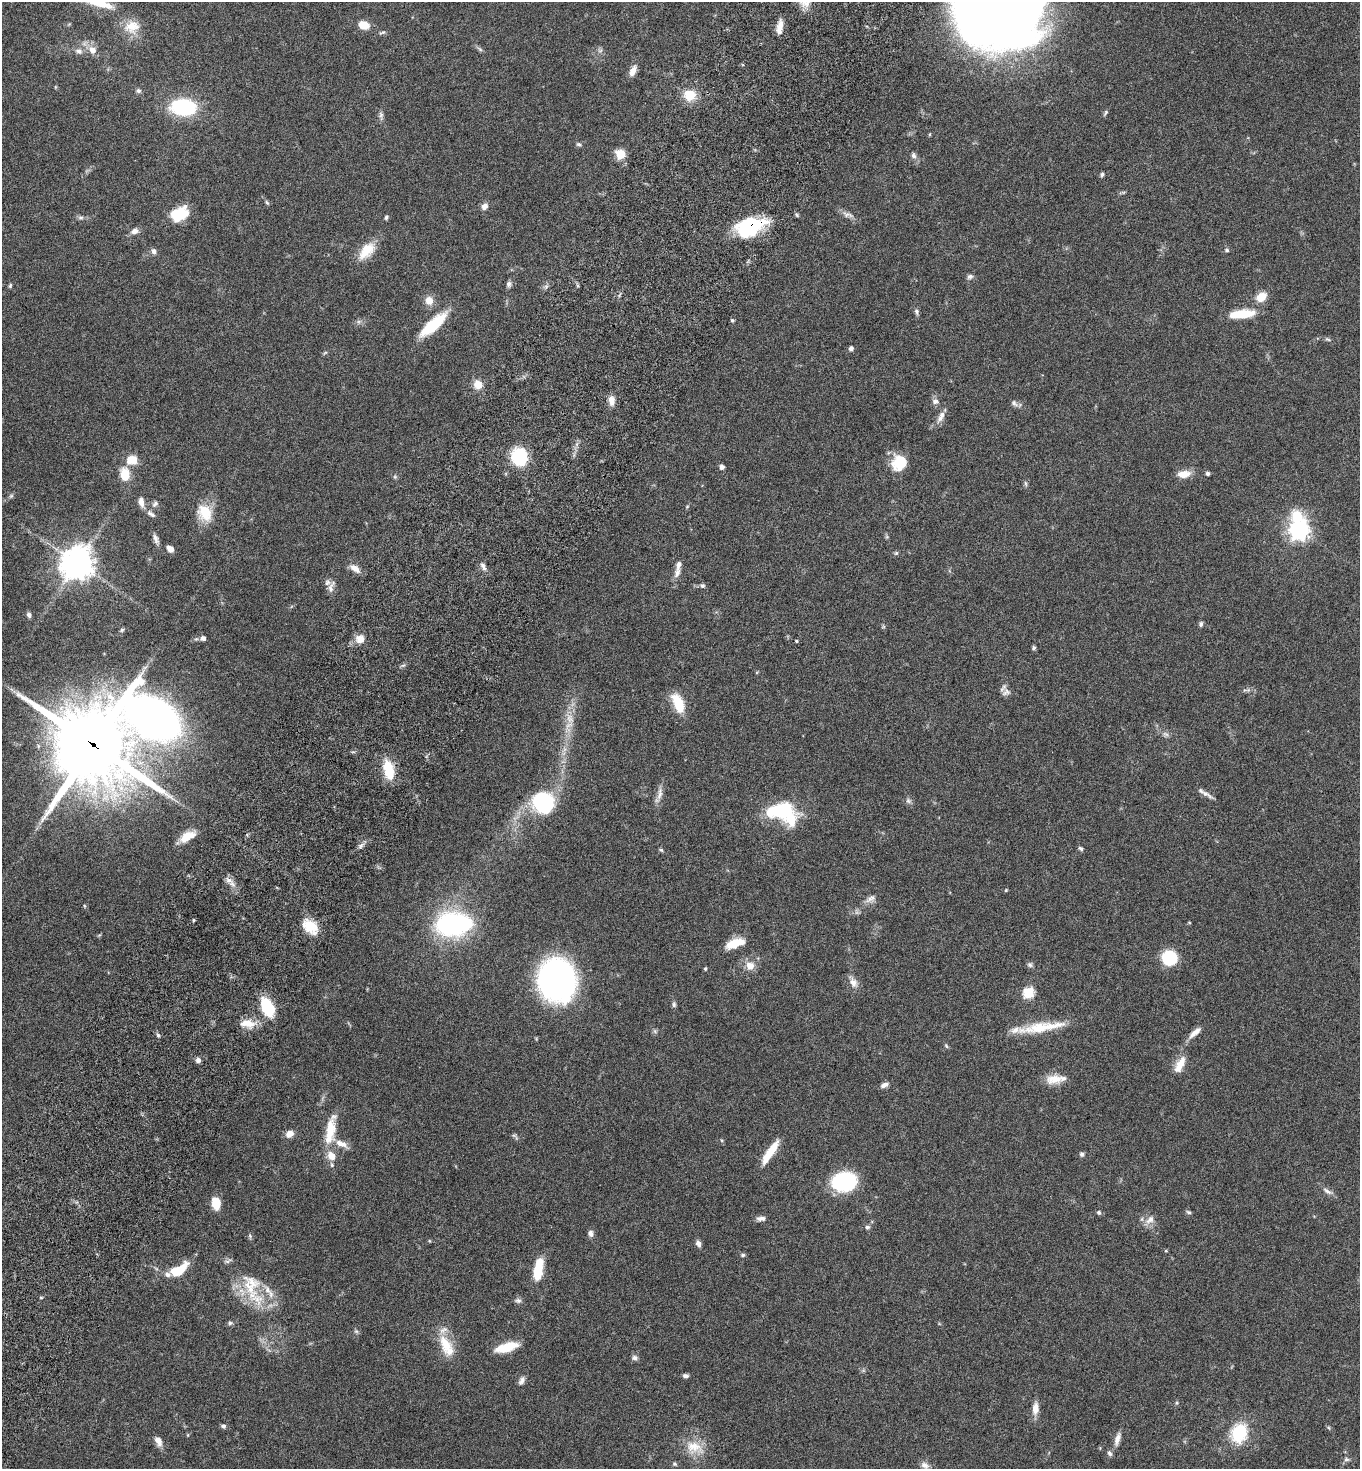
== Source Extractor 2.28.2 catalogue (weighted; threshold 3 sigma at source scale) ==
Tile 7 of 4 x 4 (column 3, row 2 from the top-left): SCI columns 3060-4417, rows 2970-4436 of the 5980 x 5944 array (HDU 1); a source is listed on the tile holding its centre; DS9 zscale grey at full resolution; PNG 1362 x 1471 px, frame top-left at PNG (2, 2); no overlay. Shown black and unused: <1% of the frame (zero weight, under 5 of 9 exposures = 3% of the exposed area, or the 3 px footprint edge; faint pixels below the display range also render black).
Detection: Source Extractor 2.28.2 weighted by HDU 2 'WHT'; one run over the whole footprint, this tile lists its part. Background 0.0531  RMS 0.003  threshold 0.0124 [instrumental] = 3 sigma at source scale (4.09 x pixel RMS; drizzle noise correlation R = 1.36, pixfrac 0.8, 0.05/0.05 arcsec/px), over >= 5 px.
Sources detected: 180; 1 too faint to see at this stretch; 1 inside a brighter object's white glare — not listed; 8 inside a brighter listed object's ellipse — not listed separately; the other 170 listed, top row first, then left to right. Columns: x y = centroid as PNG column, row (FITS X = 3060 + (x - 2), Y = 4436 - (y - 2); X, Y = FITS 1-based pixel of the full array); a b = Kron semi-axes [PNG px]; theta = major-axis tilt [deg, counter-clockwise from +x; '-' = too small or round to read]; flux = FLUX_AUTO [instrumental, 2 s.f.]
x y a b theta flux
992 3 82 65 -46 390
364 25 10 8 -17 3.8
780 25 14 7 85 2.1
132 27 21 18 16 5.2
383 32 10 5 21 0.54
480 49 8 4 -45 0.55
92 50 9 8 - 2.3
79 51 9 8 - 1.3
600 51 7 4 19 0.52
633 71 13 6 67 2.2
55 87 5 3 - 0.25
138 91 6 6 - 0.64
690 95 10 9 - 6.8
183 107 19 12 -5 28
1105 113 9 4 59 0.48
381 115 12 5 -87 0.86
930 134 5 3 - 0.24
579 145 7 5 -24 0.53
620 154 6 5 - 14
913 155 8 6 -77 0.85
1102 174 6 4 74 0.47
267 202 7 4 -61 0.42
484 206 8 6 52 1.5
179 214 19 13 37 9.1
797 215 6 3 -70 0.38
847 215 11 8 -11 1.3
386 217 5 4 - 0.47
81 218 8 5 -4 0.68
750 226 31 18 21 20
135 231 10 7 19 1.4
1227 250 5 5 - 0.44
154 251 7 6 - 0.89
366 251 25 14 48 5.8
970 277 8 6 17 0.77
509 284 8 6 -90 0.76
10 285 7 4 64 0.38
546 286 7 4 19 0.55
1261 297 11 8 35 4.3
429 300 12 10 -70 2.4
916 312 8 6 -68 0.64
1241 314 25 8 6 9.1
732 320 5 4 - 0.37
433 325 33 10 41 13
1328 339 8 4 -22 0.46
851 348 5 5 - 0.8
325 353 6 4 20 0.35
478 385 11 10 - 2.9
611 401 13 8 -83 1.9
935 401 8 7 - 1.1
1014 403 11 6 -47 0.87
942 415 12 8 48 1.6
519 457 15 13 -68 16
132 460 11 9 -1 4.8
899 463 17 15 66 7.5
722 467 6 5 - 0.85
1208 473 5 4 - 0.62
1183 474 16 8 6 3.1
125 475 12 9 -85 5.8
395 477 6 4 -45 0.41
1025 484 8 4 -80 0.47
11 496 7 5 44 0.52
141 502 12 7 -79 1.8
155 503 9 6 54 0.9
687 507 5 3 - 0.26
205 513 24 18 -63 6.7
151 514 14 6 -37 1.1
1297 516 19 15 -26 7.1
1299 530 7 7 - 150
156 539 14 6 -69 1.2
170 549 7 5 -47 1.8
896 553 6 5 - 0.43
77 563 10 10 - 490
483 566 12 5 -62 1.2
355 568 15 7 -36 2.1
677 573 15 8 67 1.7
702 586 6 5 - 0.64
331 587 19 7 71 1.6
29 615 7 5 -57 0.75
1201 624 7 5 86 0.58
122 630 6 5 - 0.38
203 638 6 5 - 1.2
360 639 11 11 - 2.6
797 641 4 3 - 0.32
1033 648 5 5 - 0.48
1006 692 13 7 26 1.3
678 703 17 9 -67 9.5
153 717 37 24 -36 270
570 718 16 10 -65 2.9
93 745 29 26 -47 2600
388 770 21 10 -77 8.5
660 794 21 6 80 2
1207 794 19 5 -31 1.3
908 801 8 6 -45 0.75
543 802 23 20 -50 23
779 810 27 14 9 18
187 836 20 9 31 4.3
361 846 7 5 60 0.74
1080 848 7 4 -35 0.59
661 850 6 4 -43 0.39
229 880 10 8 -34 1.5
1006 890 5 3 - 0.26
871 899 16 7 32 1.5
84 906 5 3 - 0.27
193 920 4 3 - 0.28
453 924 28 18 2 57
310 926 21 13 -43 5.7
735 943 21 9 21 5.7
1169 958 11 10 - 18
1030 965 8 6 -43 0.64
750 966 11 10 - 2.6
705 969 5 4 - 0.33
557 980 28 24 -82 110
853 982 14 10 -62 2
1028 993 6 6 - 20
674 1004 8 5 90 0.63
267 1007 15 9 -64 15
247 1023 20 9 -7 3.8
1041 1027 62 11 9 10
655 1031 6 5 - 0.49
1195 1033 20 6 41 2.1
158 1035 6 4 -45 0.41
946 1046 7 5 -67 0.4
198 1060 6 6 - 0.85
1180 1064 22 9 62 3.7
1055 1079 22 12 6 4.2
884 1085 10 5 24 1.3
330 1130 42 12 80 7.5
289 1134 9 7 36 2.1
514 1136 10 4 -41 0.54
341 1144 18 8 -21 2.5
770 1152 28 7 57 6.6
1082 1154 6 5 - 0.62
332 1165 5 5 - 0.43
844 1182 24 17 5 22
1327 1191 15 6 -31 1.3
216 1203 14 9 -80 4.2
1099 1212 6 5 - 0.56
1189 1212 7 4 -27 0.46
761 1218 12 5 1 1.2
1150 1220 14 8 42 2
867 1227 7 5 0 0.58
591 1233 7 6 - 1.1
250 1236 6 4 -49 0.44
698 1244 8 5 -67 1.2
1166 1251 5 3 - 0.25
743 1255 6 5 - 0.49
228 1261 12 4 23 0.65
538 1269 23 9 81 8.6
179 1270 19 9 32 8.3
252 1282 28 18 -38 9
41 1297 5 3 - 0.28
518 1301 8 6 -9 0.79
230 1323 7 5 1 0.56
356 1331 6 6 - 0.5
446 1344 27 16 -69 7
506 1347 21 8 15 7.9
635 1358 8 6 -15 0.81
685 1376 6 4 -2 0.8
522 1380 12 7 59 1.1
1035 1409 15 8 84 2.6
223 1426 7 5 -13 0.61
1329 1428 6 3 -71 0.32
1239 1433 21 17 66 12
1117 1439 18 6 73 1.9
158 1441 12 7 -62 2
694 1447 26 17 -20 6.1
1109 1453 8 6 -56 0.72
1346 1459 7 5 1 0.65
675 1464 6 5 - 0.47
925 1465 12 8 -32 1.4
Overlapping masked pixels (flux is a lower limit): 2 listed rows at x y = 750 226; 93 745
Isophote crosses this tile's border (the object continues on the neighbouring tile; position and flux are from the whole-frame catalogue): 1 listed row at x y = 992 3